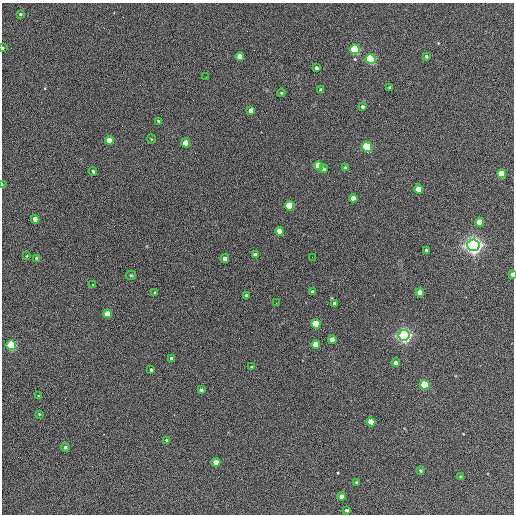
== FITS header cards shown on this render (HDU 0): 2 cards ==
NAXIS1  =                  512 / Axis length
NAXIS2  =                  512 / Axis length

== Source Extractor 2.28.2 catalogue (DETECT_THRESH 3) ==
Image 512 x 512 px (HDU 0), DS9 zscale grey, 1 PNG px = 1 image px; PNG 516 x 516 px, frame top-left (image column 1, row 512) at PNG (2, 3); each listed source drawn as its Kron ellipse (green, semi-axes under 4 px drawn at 4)
Background 392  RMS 21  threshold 63.9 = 3 sigma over >= 5 px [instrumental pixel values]
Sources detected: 69; all 69 listed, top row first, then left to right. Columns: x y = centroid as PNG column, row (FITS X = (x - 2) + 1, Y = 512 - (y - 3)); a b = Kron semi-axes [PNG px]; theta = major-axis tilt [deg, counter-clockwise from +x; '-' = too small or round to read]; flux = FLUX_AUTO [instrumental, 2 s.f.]
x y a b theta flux
20 14 4 3 - 2.0e+03
3 48 3 2 - 1.8e+03
355 49 5 5 - 1.7e+05
240 56 4 4 - 1.8e+04
426 56 3 3 - 2.7e+03
371 59 5 4 - 2.1e+05
316 68 4 3 - 4.3e+03
206 77 2 2 - 6.4e+02
390 88 3 3 - 2.3e+03
321 90 3 3 - 3.2e+03
281 93 4 4 - 1.5e+03
363 107 4 3 - 2.9e+03
251 110 4 4 - 1.2e+04
158 121 4 3 - 1.9e+03
151 139 4 3 - 1.1e+03
109 140 4 4 - 2.7e+04
186 143 4 4 - 2.3e+04
367 147 5 4 - 2.0e+05
319 166 5 4 - 3.7e+04
345 168 4 3 - 2.6e+03
324 169 4 4 - 2.5e+03
93 171 4 3 - 2.7e+03
502 174 4 4 - 4.4e+04
2 185 4 2 - 1.4e+03
419 189 4 4 - 2.2e+04
353 198 4 4 - 1.6e+04
290 206 5 4 - 7.3e+04
35 219 4 4 - 1.2e+04
480 222 4 4 - 2.8e+04
279 231 4 4 - 1.4e+04
473 245 6 6 - 1.0e+06
426 250 3 3 - 2.2e+03
255 255 4 4 - 5.8e+03
27 256 4 3 - 1.1e+03
312 257 2 2 - 6.2e+02
37 258 4 4 - 3.6e+03
225 259 4 4 - 9.1e+03
512 274 4 3 - 4.6e+03
131 275 5 4 - 1.6e+03
93 284 3 2 - 2.4e+03
312 292 4 3 - 3.0e+03
155 293 3 3 - 1.9e+03
420 293 4 4 - 1.8e+04
246 296 3 3 - 3.5e+03
276 303 2 2 - 6.2e+02
334 303 4 3 - 3.6e+03
107 314 4 4 - 2.6e+04
316 324 5 4 - 6.8e+04
404 335 5 5 - 6.9e+05
332 340 4 4 - 1.9e+04
11 345 5 5 - 1.6e+05
316 345 4 4 - 2.5e+04
172 358 4 3 - 3.1e+03
396 363 4 4 - 6.4e+03
251 367 3 3 - 1.2e+03
151 370 3 3 - 2.3e+03
425 385 5 4 - 1.1e+05
201 390 4 3 - 3.4e+03
38 396 4 4 - 1.4e+03
39 414 4 4 - 1.3e+03
371 422 4 4 - 2.9e+04
166 440 4 3 - 2.3e+03
65 447 4 4 - 2.8e+03
216 462 4 4 - 1.7e+04
420 470 3 3 - 1.8e+03
460 477 3 3 - 2.1e+03
356 482 3 3 - 2.0e+03
341 496 4 4 - 8.6e+03
347 510 3 3 - 2.9e+03
At the frame edge (FLAGS 8, measured only in part): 3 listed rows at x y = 3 48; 2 185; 512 274